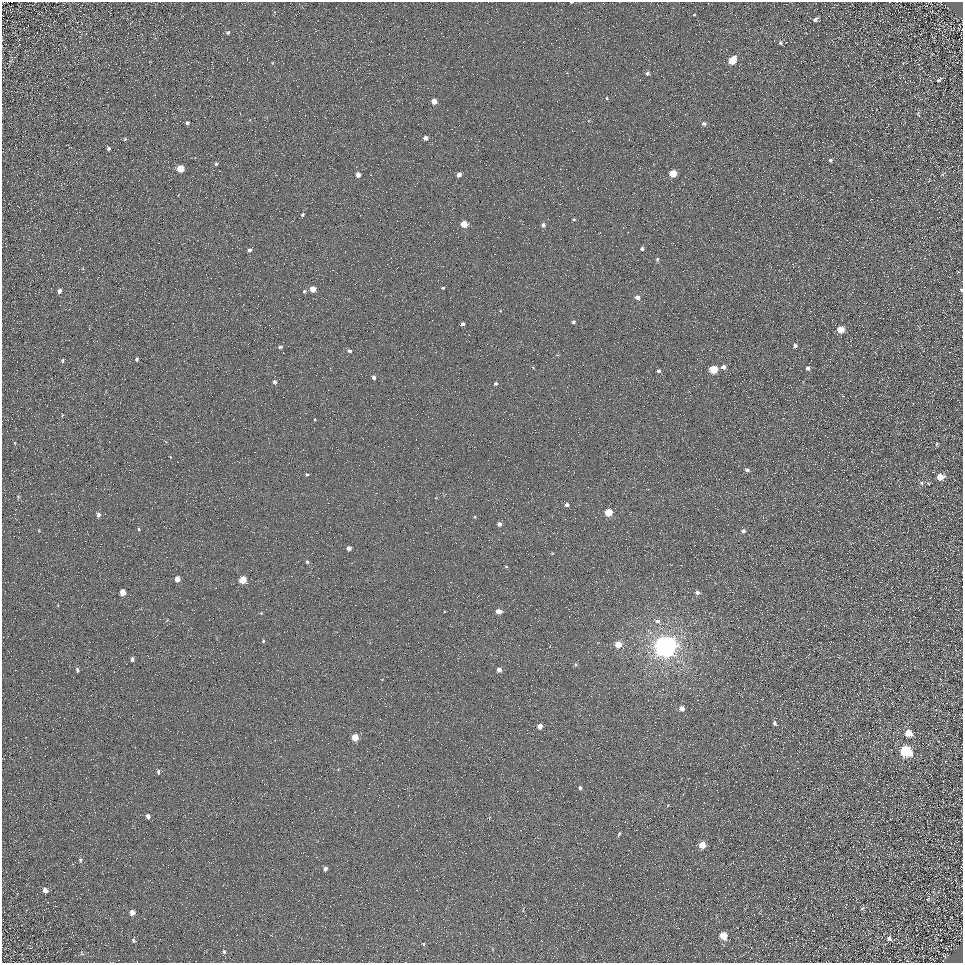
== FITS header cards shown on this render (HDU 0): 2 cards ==
NAXIS1  =                  961
NAXIS2  =                  961

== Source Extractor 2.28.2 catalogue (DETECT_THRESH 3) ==
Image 961 x 961 px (HDU 0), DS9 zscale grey, 1 PNG px = 1 image px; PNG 965 x 965 px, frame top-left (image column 1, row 961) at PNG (2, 2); no overlay
Background 5.11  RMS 8.6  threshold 25.7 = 3 sigma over >= 5 px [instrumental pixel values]
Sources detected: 110; all 110 listed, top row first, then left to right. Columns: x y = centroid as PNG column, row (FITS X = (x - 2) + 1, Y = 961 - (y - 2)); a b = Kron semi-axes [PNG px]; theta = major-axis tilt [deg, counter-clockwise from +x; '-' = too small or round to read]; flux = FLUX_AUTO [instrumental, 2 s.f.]
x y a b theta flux
571 2 3 2 - 630
694 15 3 2 - 430
815 19 5 4 - 1700
228 32 5 4 - 870
780 43 6 5 - 900
126 46 2 2 - 310
732 60 6 5 - 16000
272 63 4 3 - 510
647 73 4 4 - 1200
939 80 8 4 33 1000
607 98 4 3 - 470
434 101 4 4 - 5000
918 114 8 3 -57 660
187 123 4 4 - 1300
704 124 5 4 - 1400
425 138 4 4 - 2800
125 139 5 4 - 690
109 148 4 3 - 1100
830 160 3 3 - 1000
216 164 4 4 - 960
180 168 5 5 - 13000
673 173 5 4 - 16000
358 174 4 4 - 4300
459 174 4 4 - 3000
943 174 6 3 44 640
302 215 5 4 - 780
574 219 4 3 - 660
397 221 2 2 - 270
464 224 5 4 - 11000
543 225 5 5 - 1800
642 248 4 4 - 1300
250 250 5 4 - 1500
657 259 6 4 86 920
443 288 4 3 - 700
313 289 5 4 - 7900
961 290 4 3 - 750
59 291 4 4 - 2200
304 291 5 4 - 850
637 297 5 4 - 3300
573 322 4 4 - 1200
462 324 4 3 - 1500
840 329 5 5 - 12000
795 346 4 4 - 1500
280 347 5 4 - 1100
349 351 5 4 - 1400
137 359 5 4 - 1000
62 361 5 3 - 840
723 367 4 4 - 3300
807 368 4 4 - 2200
713 369 5 5 - 23000
659 371 4 3 - 1400
374 377 5 4 - 1600
274 382 5 4 - 1500
495 384 4 4 - 1100
15 443 5 3 - 520
937 444 5 4 - 680
747 470 5 4 - 1800
307 474 5 4 - 910
940 477 6 5 - 8200
921 483 6 5 - 1100
18 497 5 4 - 640
567 504 5 4 - 2000
608 512 5 5 - 19000
98 515 5 5 - 1700
475 517 5 3 - 580
499 524 4 4 - 2800
139 529 4 4 - 720
743 531 5 5 - 1800
349 548 4 4 - 2500
307 562 5 4 - 930
506 567 4 3 - 560
177 579 5 4 - 5100
243 580 5 5 - 15000
122 592 5 4 - 7100
697 593 6 4 -12 1600
499 611 4 4 - 5500
261 613 4 3 - 520
657 621 8 6 -32 2100
263 641 4 4 - 790
618 644 5 5 - 11000
665 647 7 7 - 830000
132 659 5 3 - 1300
575 664 5 4 - 810
77 670 6 4 -75 1100
499 670 4 4 - 3800
682 708 5 4 - 3800
774 723 5 4 - 1400
540 726 4 4 - 4700
908 733 6 5 - 9300
355 737 5 5 - 13000
905 751 7 6 - 75000
158 772 6 4 -86 1000
173 788 2 2 - 290
580 788 4 4 - 1100
148 816 6 4 -67 1900
619 834 6 3 64 770
702 845 5 5 - 7400
80 860 7 4 -74 990
325 869 4 4 - 2000
45 890 7 5 -58 2700
928 899 5 3 - 550
862 908 7 5 43 910
132 912 6 6 - 3200
936 913 2 2 - 360
723 936 6 5 - 13000
889 938 7 7 - 1600
133 940 7 4 -61 930
423 944 4 4 - 590
224 951 6 5 - 1200
82 953 7 4 -58 960
At the frame edge (FLAGS 8, measured only in part): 2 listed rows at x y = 571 2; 961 290